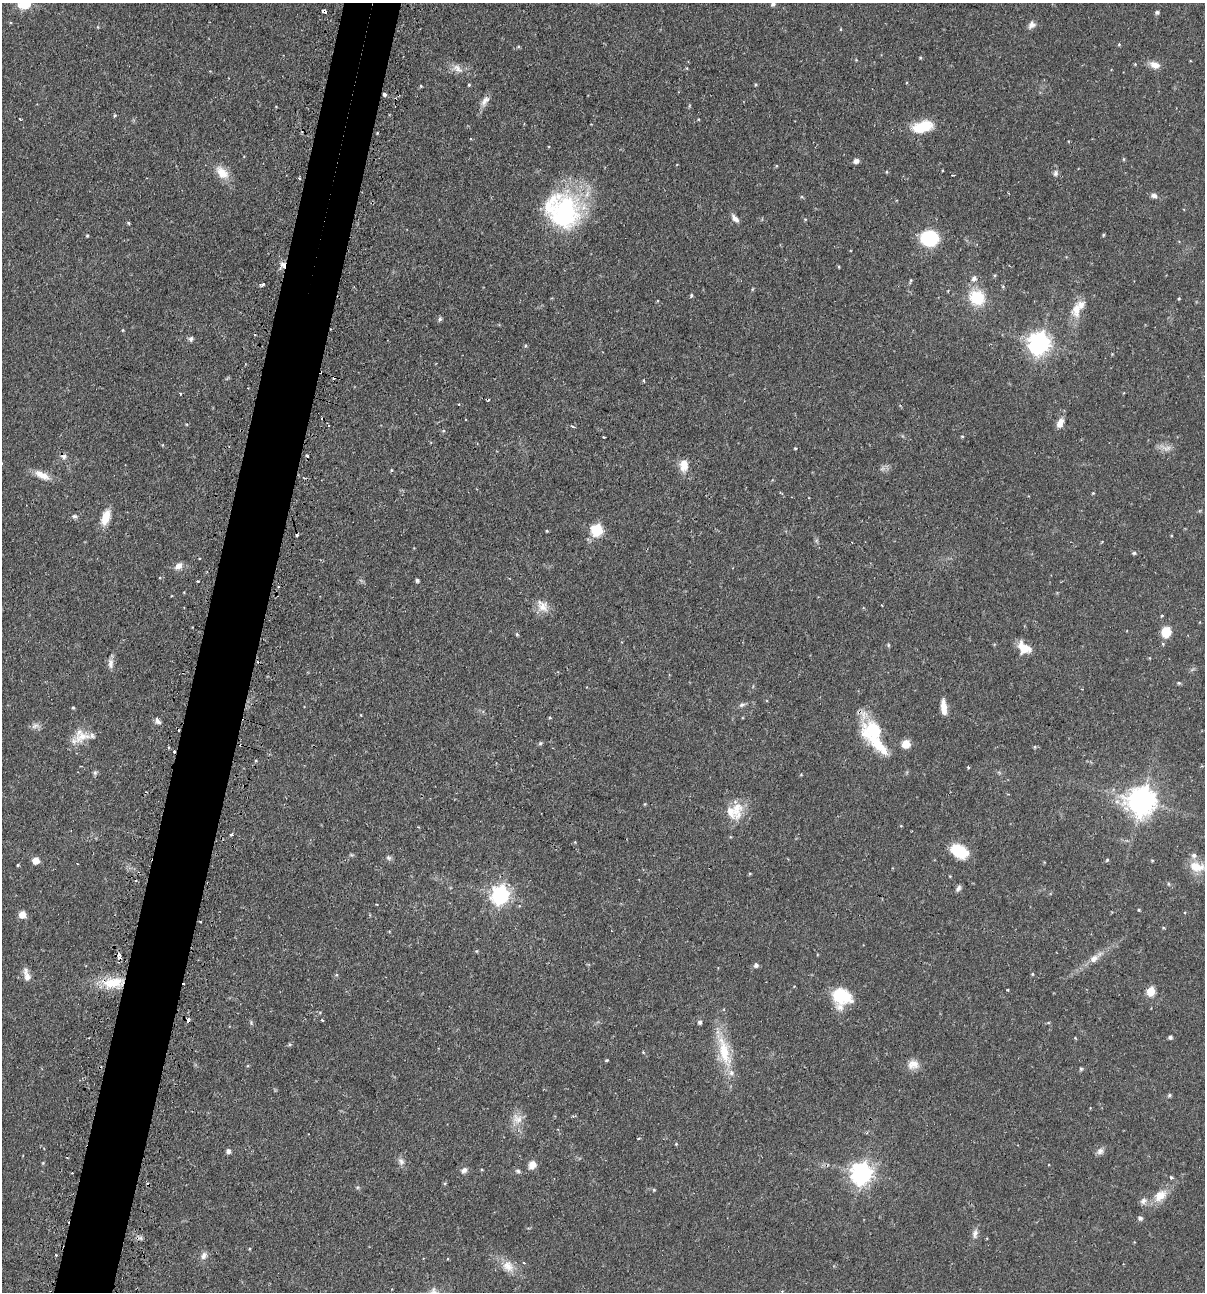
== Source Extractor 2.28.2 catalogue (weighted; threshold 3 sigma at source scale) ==
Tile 7 of 4 x 4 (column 3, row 2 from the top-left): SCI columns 2562-3764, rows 2613-3902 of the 5246 x 5226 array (HDU 1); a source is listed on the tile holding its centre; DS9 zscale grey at full resolution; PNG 1207 x 1294 px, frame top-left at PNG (2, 3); no overlay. Shown black and unused: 5% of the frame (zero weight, under 2 of 3 exposures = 4% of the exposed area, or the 3 px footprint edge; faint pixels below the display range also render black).
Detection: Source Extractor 2.28.2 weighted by HDU 2 'WHT'; one run over the whole footprint, this tile lists its part. Background 0.089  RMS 0.0054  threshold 0.0243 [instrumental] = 3 sigma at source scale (4.5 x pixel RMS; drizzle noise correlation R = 1.50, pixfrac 1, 0.05/0.05 arcsec/px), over >= 5 px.
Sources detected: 183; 1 too faint to see at this stretch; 11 cosmic-ray / hot-pixel residue — not listed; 8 inside a brighter listed object's ellipse — not listed separately; the other 163 listed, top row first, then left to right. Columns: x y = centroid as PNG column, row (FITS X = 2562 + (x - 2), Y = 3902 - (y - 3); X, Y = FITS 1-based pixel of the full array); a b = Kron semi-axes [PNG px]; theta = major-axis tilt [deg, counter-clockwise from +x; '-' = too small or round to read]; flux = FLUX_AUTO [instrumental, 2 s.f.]
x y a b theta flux
773 4 5 4 - 1.3
324 11 4 4 - 3.1
1157 12 5 5 - 1.1
1031 25 10 8 52 2.6
98 27 5 3 - 0.44
840 29 5 3 - 0.43
1119 44 5 4 - 0.53
920 58 4 3 - 0.51
1135 64 4 4 - 0.44
1155 65 13 8 -18 4.4
457 69 18 10 -30 4.5
469 85 4 4 - 0.52
756 85 5 4 - 0.59
421 86 4 3 - 0.53
384 95 4 3 - 1.8
485 101 17 8 56 3.5
115 116 5 4 - 0.66
922 127 21 11 15 17
377 133 3 3 - 0.39
1124 159 6 4 90 0.57
856 161 7 6 - 1.9
887 172 4 4 - 0.6
222 173 20 12 -45 7.8
1055 173 9 7 76 1.6
953 175 3 2 - 0.72
299 178 3 2 - 1
1154 196 9 6 -8 1.8
563 210 46 40 -47 70
735 218 12 6 -50 2.6
805 219 4 4 - 0.52
128 223 4 4 - 0.64
1103 235 4 4 - 0.61
87 236 4 3 - 0.56
929 238 14 12 -3 34
283 265 9 6 -54 2.6
839 267 4 3 - 0.47
995 275 5 4 - 0.63
974 278 7 6 - 2.1
911 281 7 4 75 0.72
263 285 4 3 - 2.1
1003 287 5 3 - 0.52
691 295 5 4 - 0.75
977 298 16 16 - 19
1179 298 4 3 - 0.51
658 301 4 3 - 0.48
1076 309 23 10 89 8.7
440 319 5 5 - 1
123 330 5 3 - 0.46
191 339 7 6 - 1.2
1039 343 8 7 - 390
525 346 5 3 - 0.56
644 381 5 3 - 0.42
180 394 4 3 - 0.61
1060 423 12 7 66 3.9
572 426 4 3 - 1.4
443 431 5 4 - 0.6
962 436 4 4 - 0.58
604 437 3 3 - 1.2
795 448 3 3 - 0.52
1166 448 19 7 -13 3.6
64 456 9 7 -34 2.1
684 466 16 11 86 6.1
391 470 4 4 - 0.55
42 475 21 9 -27 6
304 478 3 3 - 0.7
1093 493 4 4 - 0.47
74 516 8 6 -20 1.4
105 517 17 8 71 9
597 530 6 6 - 46
547 531 3 3 - 0.52
1134 553 5 4 - 1
179 566 11 8 33 3.2
417 580 4 3 - 1.1
198 581 4 2 - 0.42
278 587 3 3 - 0.53
542 607 17 15 -53 6
1166 632 11 9 75 9.7
517 634 5 4 - 0.65
888 645 6 4 -90 0.66
1024 648 14 10 -36 8.9
1150 658 5 3 - 0.38
111 663 14 7 90 2.8
1179 683 5 4 - 0.81
742 705 9 6 16 1.5
944 707 17 6 -84 5.9
73 708 4 4 - 0.59
550 718 4 3 - 0.57
157 721 9 6 -52 1.9
35 726 12 8 15 2.4
873 730 30 26 -1 28
83 736 25 13 18 8.4
540 743 6 5 - 0.76
906 744 8 8 - 6.5
1035 747 5 4 - 0.68
174 751 3 3 - 2.4
968 767 3 3 - 0.82
95 773 7 5 70 1
801 775 5 3 - 0.46
1142 801 9 9 - 690
645 804 4 4 - 0.46
737 808 32 15 -86 11
231 834 4 3 - 0.84
959 851 18 12 -28 17
389 858 8 6 -31 1.3
1107 860 5 4 - 0.7
36 861 5 5 - 8.5
1152 861 4 4 - 0.52
18 865 4 3 - 0.56
1197 867 22 13 -12 8.6
750 873 5 3 - 0.49
1168 884 6 3 -88 0.6
958 888 8 5 59 1.6
500 895 7 7 - 220
376 904 3 2 - 0.51
1139 910 4 3 - 0.56
22 915 7 6 - 5.3
200 921 3 2 - 0.59
1163 928 4 4 - 0.54
476 951 5 4 - 0.54
119 956 8 4 -80 2.7
1094 958 13 9 37 4
756 965 6 5 - 1.8
1032 974 4 4 - 0.53
336 975 5 4 - 0.72
27 976 13 8 -71 4.3
113 983 30 13 5 17
1008 990 3 2 - 0.53
1151 991 6 5 - 18
841 997 19 18 - 23
188 1020 4 3 - 2.4
322 1020 3 3 - 0.69
700 1022 5 4 - 1.4
1048 1023 5 3 - 0.53
1170 1037 4 4 - 1.4
1075 1038 5 3 - 0.44
724 1051 48 15 -78 21
643 1052 5 4 - 0.49
606 1060 4 3 - 0.58
913 1064 15 12 12 5
1081 1069 5 5 - 0.74
1169 1095 5 4 - 0.85
517 1119 17 13 -37 5.9
638 1138 3 3 - 1.2
676 1144 4 4 - 0.43
228 1151 5 5 - 1.7
1100 1151 11 8 29 2.3
401 1161 11 8 -59 2.4
43 1163 5 4 - 0.51
532 1165 10 8 58 4.1
464 1170 8 6 35 2
482 1170 4 3 - 0.45
518 1171 8 5 -28 1.2
862 1174 8 7 - 330
1171 1178 6 4 -31 1.2
654 1190 5 4 - 0.53
1160 1196 21 14 38 8.4
1140 1218 5 5 - 1.6
975 1233 14 7 77 2.7
140 1238 9 3 12 1.4
56 1255 3 3 - 0.42
204 1256 12 7 65 2.5
524 1263 4 3 - 0.39
508 1266 18 14 -50 7.2
Overlapping masked pixels (flux is a lower limit): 9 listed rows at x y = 324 11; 384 95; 283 265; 64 456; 873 730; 174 751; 119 956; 113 983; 188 1020
Isophote crosses this tile's border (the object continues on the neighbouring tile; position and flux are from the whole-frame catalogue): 1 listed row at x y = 773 4